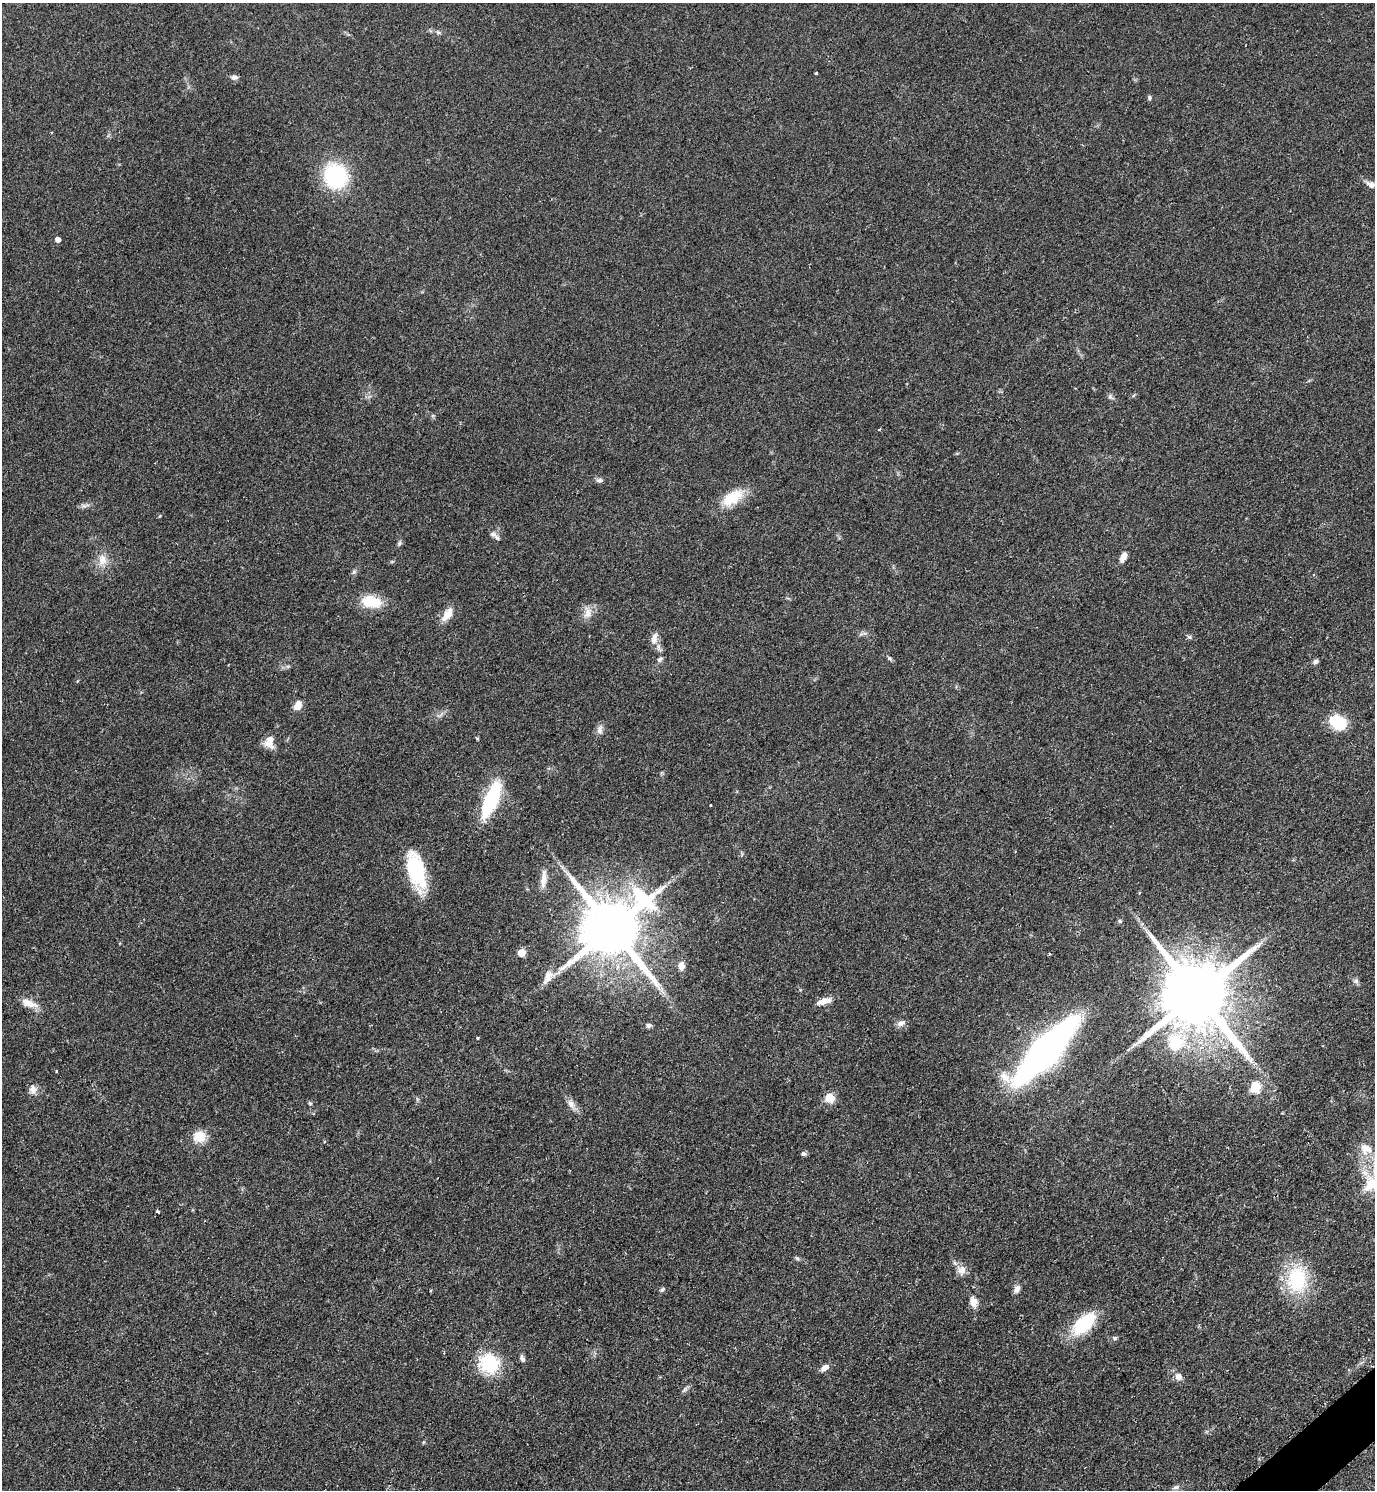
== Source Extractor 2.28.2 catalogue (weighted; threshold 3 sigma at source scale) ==
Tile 6 of 4 x 4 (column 2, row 2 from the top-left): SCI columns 1686-3058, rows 2983-4470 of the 5971 x 5974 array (HDU 1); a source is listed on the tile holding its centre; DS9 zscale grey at full resolution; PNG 1377 x 1492 px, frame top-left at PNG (2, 3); no overlay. Shown black and unused: <1% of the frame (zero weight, under 2 of 3 exposures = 1% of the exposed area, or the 3 px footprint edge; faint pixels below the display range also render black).
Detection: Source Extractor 2.28.2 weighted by HDU 2 'WHT'; one run over the whole footprint, this tile lists its part. Background 0.0798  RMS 0.0076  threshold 0.034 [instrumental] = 3 sigma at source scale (4.5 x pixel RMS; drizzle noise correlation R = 1.50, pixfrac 1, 0.05/0.05 arcsec/px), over >= 5 px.
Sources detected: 73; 1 cosmic-ray / hot-pixel residue — not listed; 1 inside a brighter listed object's ellipse — not listed separately; the other 71 listed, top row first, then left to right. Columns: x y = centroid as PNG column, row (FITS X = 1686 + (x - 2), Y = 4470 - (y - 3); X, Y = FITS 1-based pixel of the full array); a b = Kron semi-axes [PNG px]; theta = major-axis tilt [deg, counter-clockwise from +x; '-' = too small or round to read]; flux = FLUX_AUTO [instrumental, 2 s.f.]
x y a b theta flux
438 32 6 5 - 1.4
816 73 3 3 - 1
234 77 8 6 -4 2.8
1149 98 6 5 - 1.4
336 176 22 20 -63 72
1371 185 11 7 -25 3.9
57 240 4 4 - 5.1
1110 396 6 6 - 1.6
600 480 9 6 -5 2.1
732 498 31 15 34 21
84 506 8 4 -1 2.1
493 534 10 7 -20 2.5
399 543 7 5 49 1.5
1123 557 11 6 65 5.9
102 560 18 11 81 9
354 572 7 5 46 1.5
371 602 25 14 -10 20
588 612 17 11 80 6.9
447 614 19 10 54 9.2
861 634 7 4 -3 1.3
1189 637 6 5 - 1.5
654 638 17 8 76 5.2
889 658 7 5 -40 1.4
660 659 9 6 46 2.1
1315 661 7 5 24 2.2
298 706 10 8 64 6.6
1338 722 20 14 -28 25
600 730 13 7 85 3.5
477 738 3 3 - 1.4
269 741 15 10 -89 8.5
491 800 27 10 68 82
416 870 41 17 -74 49
543 879 25 7 86 6.9
1120 921 5 5 - 1.1
612 929 17 17 - 6400
521 953 5 5 - 13
681 966 10 8 -88 5.5
548 977 23 11 56 8.6
1356 981 7 6 - 1.9
1197 994 20 16 -52 10000
824 1001 19 7 17 6.4
29 1003 24 9 -20 8.2
901 1023 11 8 28 3.6
649 1025 7 6 - 1.9
477 1038 3 2 - 1
1175 1042 21 19 60 32
1045 1050 51 15 46 500
1255 1087 6 5 - 57
33 1089 11 10 - 4.8
830 1098 6 5 - 29
310 1103 6 4 -29 0.96
571 1104 14 9 -47 4.9
199 1136 15 13 7 13
1366 1149 19 15 -35 12
804 1154 6 5 - 1.9
1370 1185 23 17 74 17
158 1211 4 3 - 3.6
797 1258 7 4 -19 1.2
962 1270 13 11 64 5.6
1297 1279 36 26 88 46
1017 1289 11 7 69 3.3
662 1290 7 5 48 1.3
973 1302 13 8 -77 5.9
1084 1324 25 13 42 47
1115 1338 6 5 - 1.4
522 1359 10 6 -66 2.4
489 1363 19 17 -25 46
825 1367 10 7 31 4.3
1178 1377 10 9 - 4.4
685 1389 7 4 71 1.5
1176 1487 9 6 9 2.1
Overlapping masked pixels (flux is a lower limit): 1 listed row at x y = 1197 994
Isophote crosses this tile's border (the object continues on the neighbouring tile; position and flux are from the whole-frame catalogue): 1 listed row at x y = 1370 1185